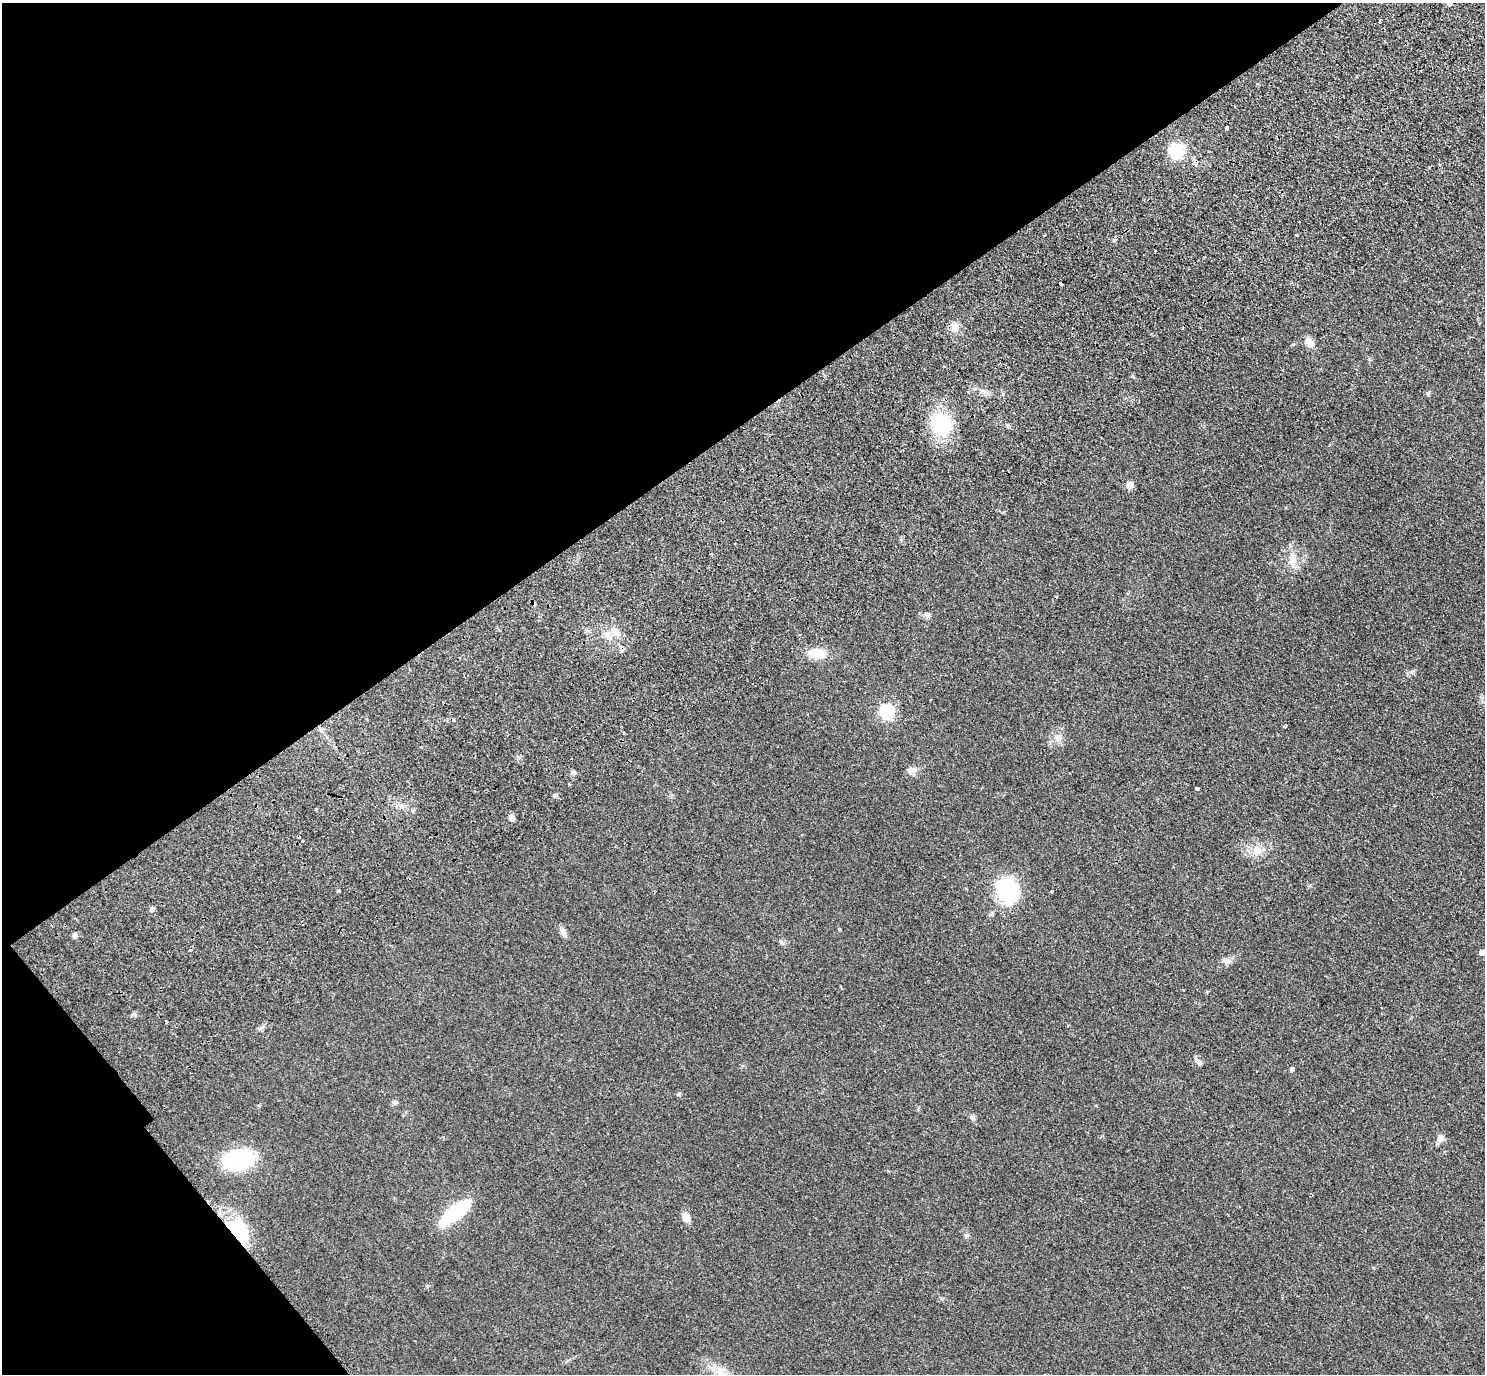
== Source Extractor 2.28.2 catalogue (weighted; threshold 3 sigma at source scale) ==
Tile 5 of 4 x 4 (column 1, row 2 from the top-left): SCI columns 192-1674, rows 3206-4577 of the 6273 x 6269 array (HDU 1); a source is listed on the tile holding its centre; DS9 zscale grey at full resolution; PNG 1487 x 1376 px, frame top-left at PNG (2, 3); no overlay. Shown black and unused: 35% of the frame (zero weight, under 2 of 3 exposures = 11% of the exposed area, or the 3 px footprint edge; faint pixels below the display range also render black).
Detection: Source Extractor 2.28.2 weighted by HDU 2 'WHT'; one run over the whole footprint, this tile lists its part. Background 0.0938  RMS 0.0086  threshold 0.0385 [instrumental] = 3 sigma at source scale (4.5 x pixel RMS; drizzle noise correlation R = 1.50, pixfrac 1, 0.05/0.05 arcsec/px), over >= 5 px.
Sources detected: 61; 1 inside a brighter object's white glare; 7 cosmic-ray / hot-pixel residue — not listed; the other 53 listed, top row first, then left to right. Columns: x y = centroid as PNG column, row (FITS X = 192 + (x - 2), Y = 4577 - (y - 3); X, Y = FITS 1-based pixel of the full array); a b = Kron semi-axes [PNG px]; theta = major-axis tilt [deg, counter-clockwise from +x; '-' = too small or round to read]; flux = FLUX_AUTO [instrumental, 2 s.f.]
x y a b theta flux
1449 4 4 3 - 4.3
1380 22 3 3 - 1.7
1227 128 3 3 - 4.1
1176 151 13 13 - 33
1296 235 3 2 - 0.82
1155 251 3 3 - 4.2
1061 284 3 3 - 24
955 327 12 9 84 6.7
1309 343 15 9 -51 5.9
1428 393 6 5 - 1.4
941 424 23 17 -57 55
1129 485 5 5 - 16
735 544 2 2 - 0.67
1292 559 16 9 -76 8
927 615 8 6 -24 2.8
614 630 14 7 -56 6.4
817 653 17 10 2 19
931 699 3 2 - 0.93
887 712 7 6 - 140
1285 726 3 3 - 11
623 733 3 3 - 1.6
1057 737 9 9 - 5.1
912 770 13 8 13 4.5
573 772 7 4 2 1.6
1197 789 4 3 - 3.7
555 795 5 5 - 1.4
316 809 3 2 - 1
511 818 7 6 - 4
302 841 2 2 - 0.64
1257 850 14 12 89 9.1
1007 890 26 23 -66 67
338 891 4 3 - 1.9
1051 892 3 3 - 3.5
152 909 4 4 - 3.7
839 929 3 3 - 0.79
563 932 12 7 -73 3.4
75 935 5 5 - 4.4
190 950 3 3 - 1.3
1482 952 5 4 - 5.9
1226 961 15 6 -5 3.5
1068 1026 3 3 - 0.84
1197 1061 11 6 -46 3.4
1291 1069 5 5 - 1.8
679 1094 6 5 - 1.3
395 1102 7 6 - 1.9
972 1117 7 6 - 2.2
1440 1138 10 7 74 4.5
239 1160 25 16 13 75
455 1213 31 10 39 69
686 1217 10 7 -65 7.7
236 1233 37 10 -55 33
966 1235 6 6 - 1.6
719 1372 12 9 -14 7.3
Overlapping masked pixels (flux is a lower limit): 2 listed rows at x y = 1176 151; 236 1233
Isophote crosses this tile's border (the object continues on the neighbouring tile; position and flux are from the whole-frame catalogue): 1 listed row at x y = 1449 4
Unlisted compact peaks at least as high as the median listed source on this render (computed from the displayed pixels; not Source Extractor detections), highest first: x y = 427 1286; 1413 671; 781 942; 1007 425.